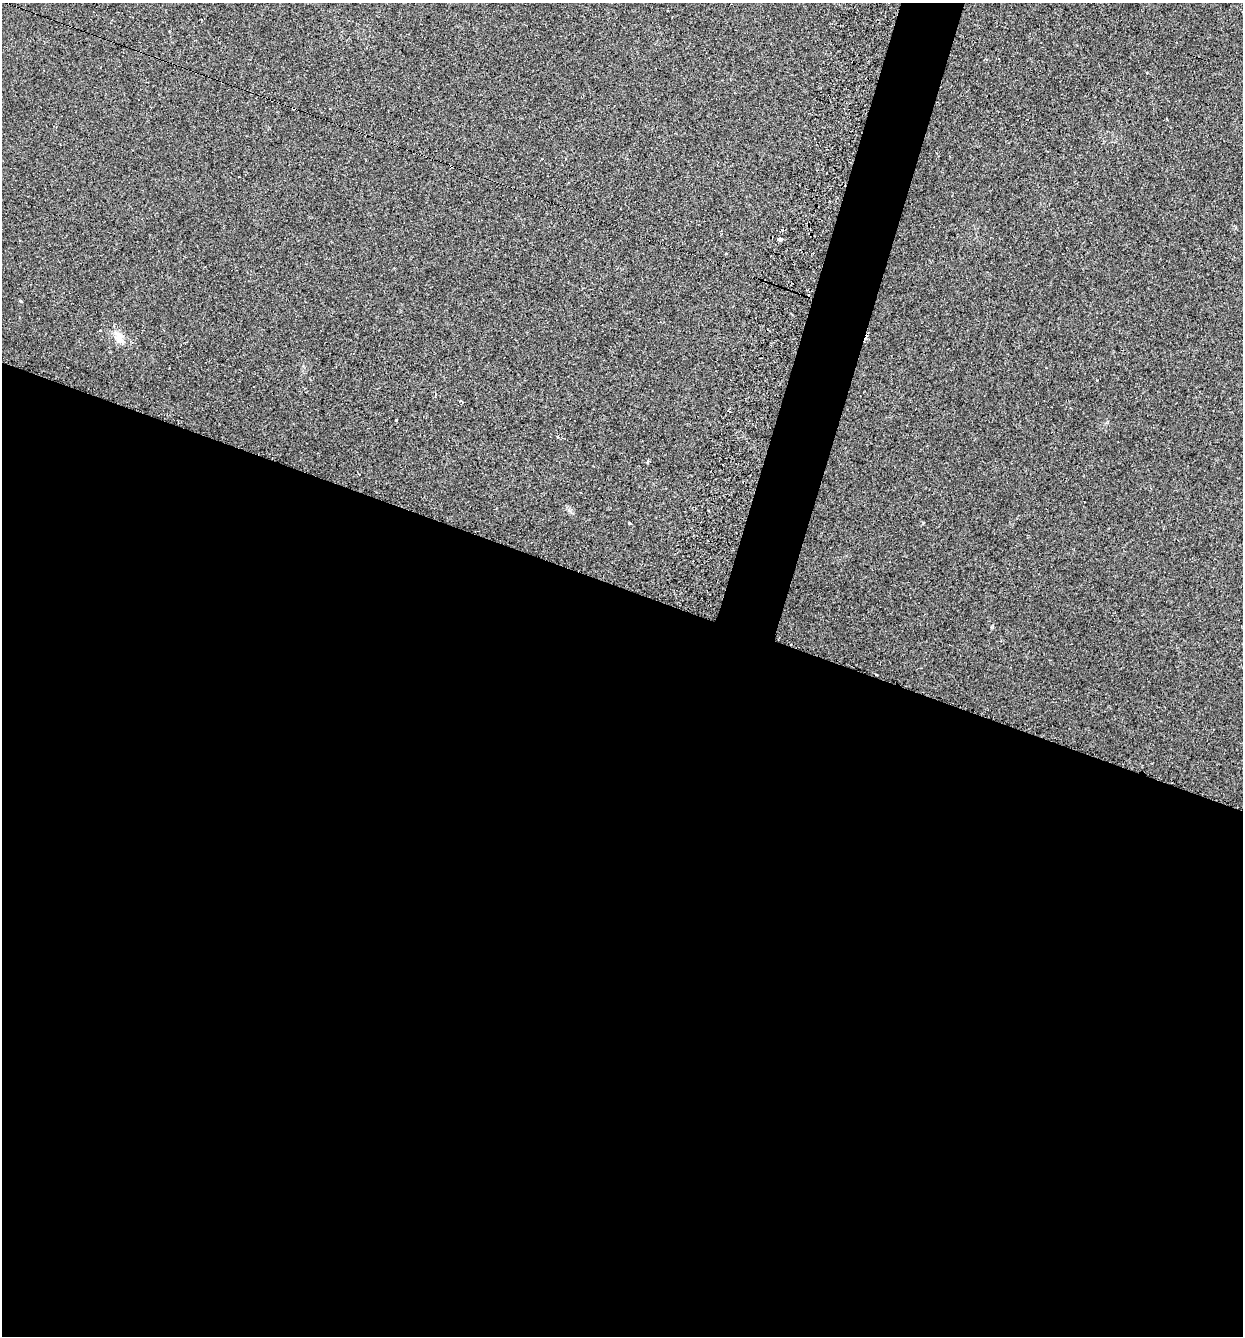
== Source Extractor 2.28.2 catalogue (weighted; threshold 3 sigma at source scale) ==
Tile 14 of 4 x 4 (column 2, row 4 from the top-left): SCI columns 1424-2664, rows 3-1336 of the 5408 x 5362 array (HDU 1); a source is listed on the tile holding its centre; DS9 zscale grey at full resolution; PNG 1245 x 1338 px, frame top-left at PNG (2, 3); no overlay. Shown black and unused: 59% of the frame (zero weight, under 2 of 3 exposures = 3% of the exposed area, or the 3 px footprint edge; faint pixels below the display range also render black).
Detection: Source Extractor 2.28.2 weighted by HDU 2 'WHT'; one run over the whole footprint, this tile lists its part. Background 0.0559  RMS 0.0085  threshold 0.0384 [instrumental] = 3 sigma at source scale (4.5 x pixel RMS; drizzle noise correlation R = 1.50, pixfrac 1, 0.05/0.05 arcsec/px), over >= 5 px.
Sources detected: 11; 3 cosmic-ray / hot-pixel residue — not listed; the other 8 listed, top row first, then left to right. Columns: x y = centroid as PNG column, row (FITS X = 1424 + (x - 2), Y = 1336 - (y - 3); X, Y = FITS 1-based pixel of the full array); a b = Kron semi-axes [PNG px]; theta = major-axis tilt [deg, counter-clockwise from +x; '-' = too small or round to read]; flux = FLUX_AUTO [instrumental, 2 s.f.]
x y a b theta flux
293 108 4 3 - 0.91
451 166 3 2 - 0.76
780 239 4 3 - 6.1
119 337 21 9 -72 7.6
462 402 4 3 - 1.8
396 420 3 3 - 3
648 462 4 3 - 1.2
629 523 3 3 - 4.2
Overlapping masked pixels (flux is a lower limit): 2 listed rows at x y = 293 108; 451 166